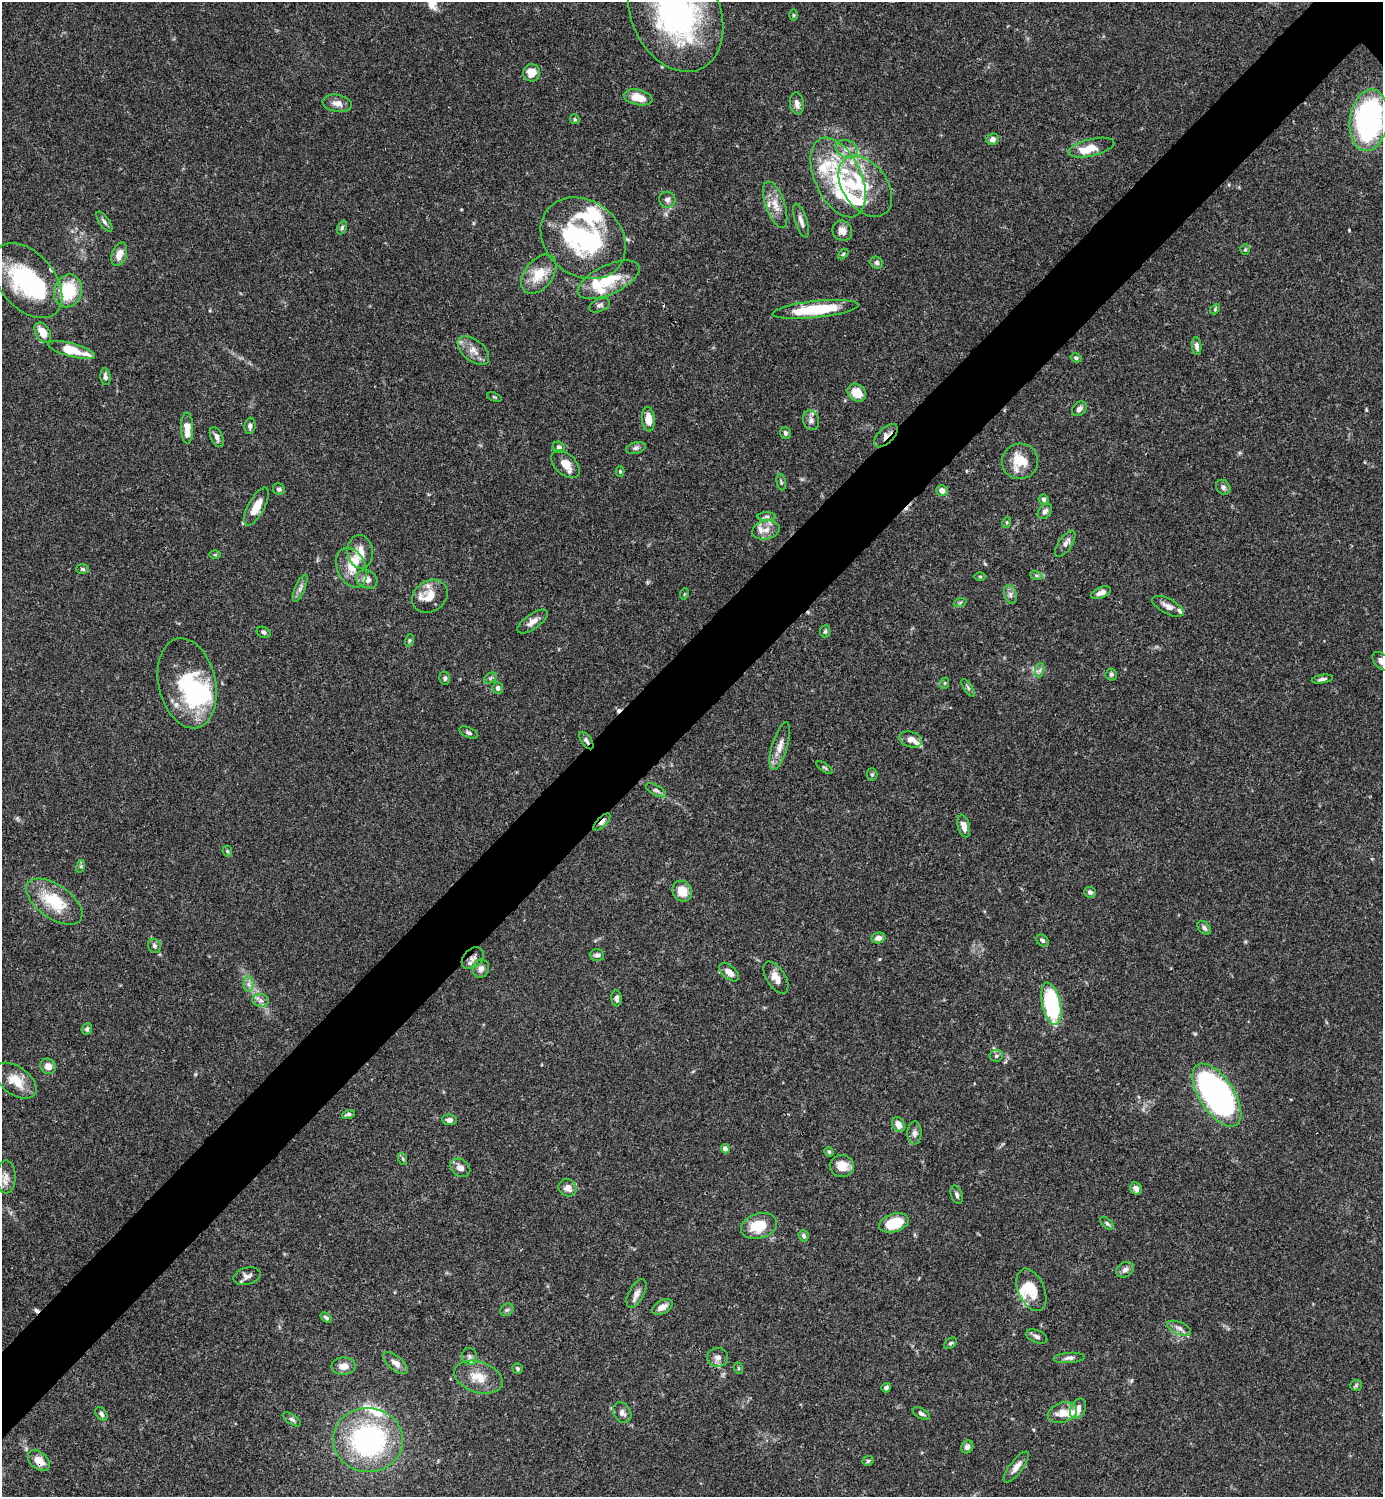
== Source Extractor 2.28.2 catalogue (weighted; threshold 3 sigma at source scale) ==
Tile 7 of 4 x 4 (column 3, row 2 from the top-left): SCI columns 3062-4442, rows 2989-4483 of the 5981 x 5981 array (HDU 1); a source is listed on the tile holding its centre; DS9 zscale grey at full resolution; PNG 1385 x 1499 px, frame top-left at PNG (2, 2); each listed source drawn as its Kron ellipse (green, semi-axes under 4 px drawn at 4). Shown black and unused: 6% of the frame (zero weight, under 3 of 4 exposures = <1% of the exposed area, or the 3 px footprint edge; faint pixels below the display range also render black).
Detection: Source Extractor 2.28.2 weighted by HDU 2 'WHT'; one run over the whole footprint, this tile lists its part. Background 0.066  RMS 0.0032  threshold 0.0144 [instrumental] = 3 sigma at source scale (4.5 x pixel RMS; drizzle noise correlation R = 1.50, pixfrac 1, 0.05/0.05 arcsec/px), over >= 5 px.
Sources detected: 201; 5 inside a brighter object's white glare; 3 cosmic-ray / hot-pixel residue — neither listed nor drawn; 22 inside a brighter listed object's ellipse — not listed separately; the other 171 listed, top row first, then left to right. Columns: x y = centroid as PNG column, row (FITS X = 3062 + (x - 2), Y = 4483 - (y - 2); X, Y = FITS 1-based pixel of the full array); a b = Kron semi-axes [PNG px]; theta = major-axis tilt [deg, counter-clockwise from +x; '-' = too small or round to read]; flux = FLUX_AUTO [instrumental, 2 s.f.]
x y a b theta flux
675 13 62 44 -66 86
793 15 6 4 90 0.39
531 73 8 8 - 4.4
638 97 14 7 -12 5.4
337 103 14 8 -10 2.4
797 103 11 7 -82 1.6
575 119 5 4 - 0.42
1369 120 31 19 82 74
993 139 6 5 - 1.3
1091 148 23 8 13 5.7
847 149 11 8 -23 2.3
838 177 42 23 -65 23
865 186 34 22 -54 14
667 200 8 8 - 1.3
775 205 24 9 -71 4.2
801 221 17 6 -72 1.9
104 222 12 5 -54 0.97
342 228 7 4 64 0.56
842 231 10 9 - 2.1
583 238 46 37 -39 38
1245 249 5 5 - 0.45
119 254 12 7 70 3
843 254 6 4 46 0.43
877 263 6 5 - 0.7
539 274 22 14 52 7
27 280 43 27 -50 33
609 280 33 14 25 11
68 291 16 13 68 14
599 305 11 6 23 1
815 309 43 8 6 19
1215 309 6 4 48 0.4
43 333 11 7 -61 4.2
1197 346 9 4 -83 1.1
72 350 24 6 -15 9.6
473 350 18 10 -40 3.3
1076 358 5 4 - 0.67
105 377 8 5 -84 1.1
857 393 10 8 -41 5.1
494 397 8 3 -18 0.34
1079 409 8 6 43 1.4
648 419 12 6 -85 3.4
811 420 10 8 -71 1.3
250 426 8 5 84 0.91
187 428 15 6 -89 4.6
785 433 6 5 - 0.87
886 436 14 7 44 1.9
217 437 10 6 -65 1.5
559 447 6 5 - 1.1
636 448 10 5 15 0.96
1020 461 18 17 - 8.1
565 464 17 10 -44 3.7
620 471 5 4 - 0.39
781 482 8 4 -78 0.47
1223 487 8 6 -49 1.1
279 489 6 5 - 0.76
942 491 6 5 - 2
1044 499 5 4 - 0.76
256 507 21 8 62 5.6
1045 511 8 6 48 1.1
767 516 9 4 0 0.74
1007 522 5 3 - 0.37
766 530 14 9 12 2.7
1065 544 15 6 56 1.4
360 552 17 12 -84 4.5
215 555 6 4 1 0.38
352 568 21 14 -66 5.5
82 569 6 5 - 0.62
1036 575 6 4 -19 0.53
980 577 6 4 -1 0.4
367 579 11 8 -27 2.5
300 588 14 5 67 1.4
1101 593 10 5 22 1.8
684 594 6 3 72 0.33
1010 594 9 6 -73 1.2
430 596 19 15 34 5.7
960 603 6 4 20 0.55
1168 606 17 7 -28 2.1
532 621 18 7 35 2.4
825 631 6 5 - 0.57
264 632 7 5 -24 0.7
409 640 6 4 72 0.43
1382 661 11 7 -46 2.2
1040 670 7 4 71 0.68
1111 674 6 5 - 0.63
445 678 6 5 - 0.74
490 678 7 4 34 0.65
1322 679 11 3 10 0.83
187 683 46 28 -77 30
945 683 6 3 71 0.37
498 688 5 5 - 1.1
968 688 10 4 -57 0.65
469 733 10 5 -27 0.77
911 739 12 7 -17 2.3
586 740 10 5 -55 1
780 746 25 7 74 3.1
824 767 9 3 -35 0.45
872 774 6 5 - 0.56
656 790 11 5 -29 0.93
602 822 11 4 46 2.1
964 826 11 6 -76 2.4
227 851 5 5 - 0.47
81 866 6 4 72 0.47
682 891 11 9 -59 4.8
1090 892 6 5 - 0.85
54 901 32 17 -35 13
1204 928 8 5 -45 1
878 938 7 5 14 1.5
1042 940 7 5 -45 0.73
154 946 7 6 - 0.93
597 955 7 6 - 1.1
473 958 12 9 42 2
481 969 9 8 - 1.5
729 972 12 6 -40 2.5
776 978 18 9 -58 3
248 984 7 5 -90 0.99
616 998 8 5 -86 1.1
261 1000 8 6 -3 1.2
1051 1004 22 9 -77 35
87 1029 6 5 - 0.61
996 1056 6 6 - 0.7
48 1066 8 7 - 2.5
16 1081 24 14 -36 6.1
1217 1095 36 17 -57 130
348 1114 7 4 16 0.77
449 1120 7 5 -7 0.99
898 1124 7 6 - 2.4
915 1133 11 7 88 1.4
725 1149 5 4 - 1.7
829 1152 5 4 - 0.52
403 1159 6 4 -71 0.49
842 1166 12 11 - 3.9
460 1168 11 8 -36 2
6 1177 16 9 -90 2.9
568 1188 9 8 - 2.3
1136 1189 6 5 - 1.5
957 1195 10 5 -70 0.87
894 1223 15 9 17 9.4
1107 1223 8 4 -42 0.62
759 1226 18 12 17 9
804 1236 6 5 - 0.79
1125 1270 9 7 32 1.3
247 1276 14 8 15 1.5
1031 1290 22 13 -66 6.8
636 1293 15 7 62 1.9
662 1307 11 6 30 2.1
507 1310 7 5 43 0.65
326 1318 7 4 -40 0.67
1179 1328 12 6 -22 1.5
1037 1337 11 6 -24 1
950 1343 7 5 39 0.55
470 1356 8 7 - 1.1
718 1357 10 9 - 1.9
1069 1358 15 5 4 1.3
395 1363 15 7 -40 1.9
343 1366 12 8 2 2.8
738 1368 6 3 -71 0.33
518 1369 5 5 - 0.56
478 1377 25 15 -19 6.4
1356 1385 6 5 - 0.53
886 1388 5 4 - 0.79
1078 1409 11 7 62 2.3
622 1413 11 8 -58 1.6
1062 1413 15 10 18 3.9
101 1414 7 5 -57 0.81
921 1414 9 5 -29 0.77
292 1419 10 5 -33 0.8
368 1440 35 32 -3 58
967 1447 7 5 53 1.3
39 1461 12 8 -41 3.7
868 1461 6 4 27 0.53
1016 1467 19 6 52 2.5
Overlapping masked pixels (flux is a lower limit): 6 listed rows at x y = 886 436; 586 740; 602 822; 473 958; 1051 1004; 39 1461
Isophote crosses this tile's border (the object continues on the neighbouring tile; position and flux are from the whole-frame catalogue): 3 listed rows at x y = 675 13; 1382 661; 6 1177